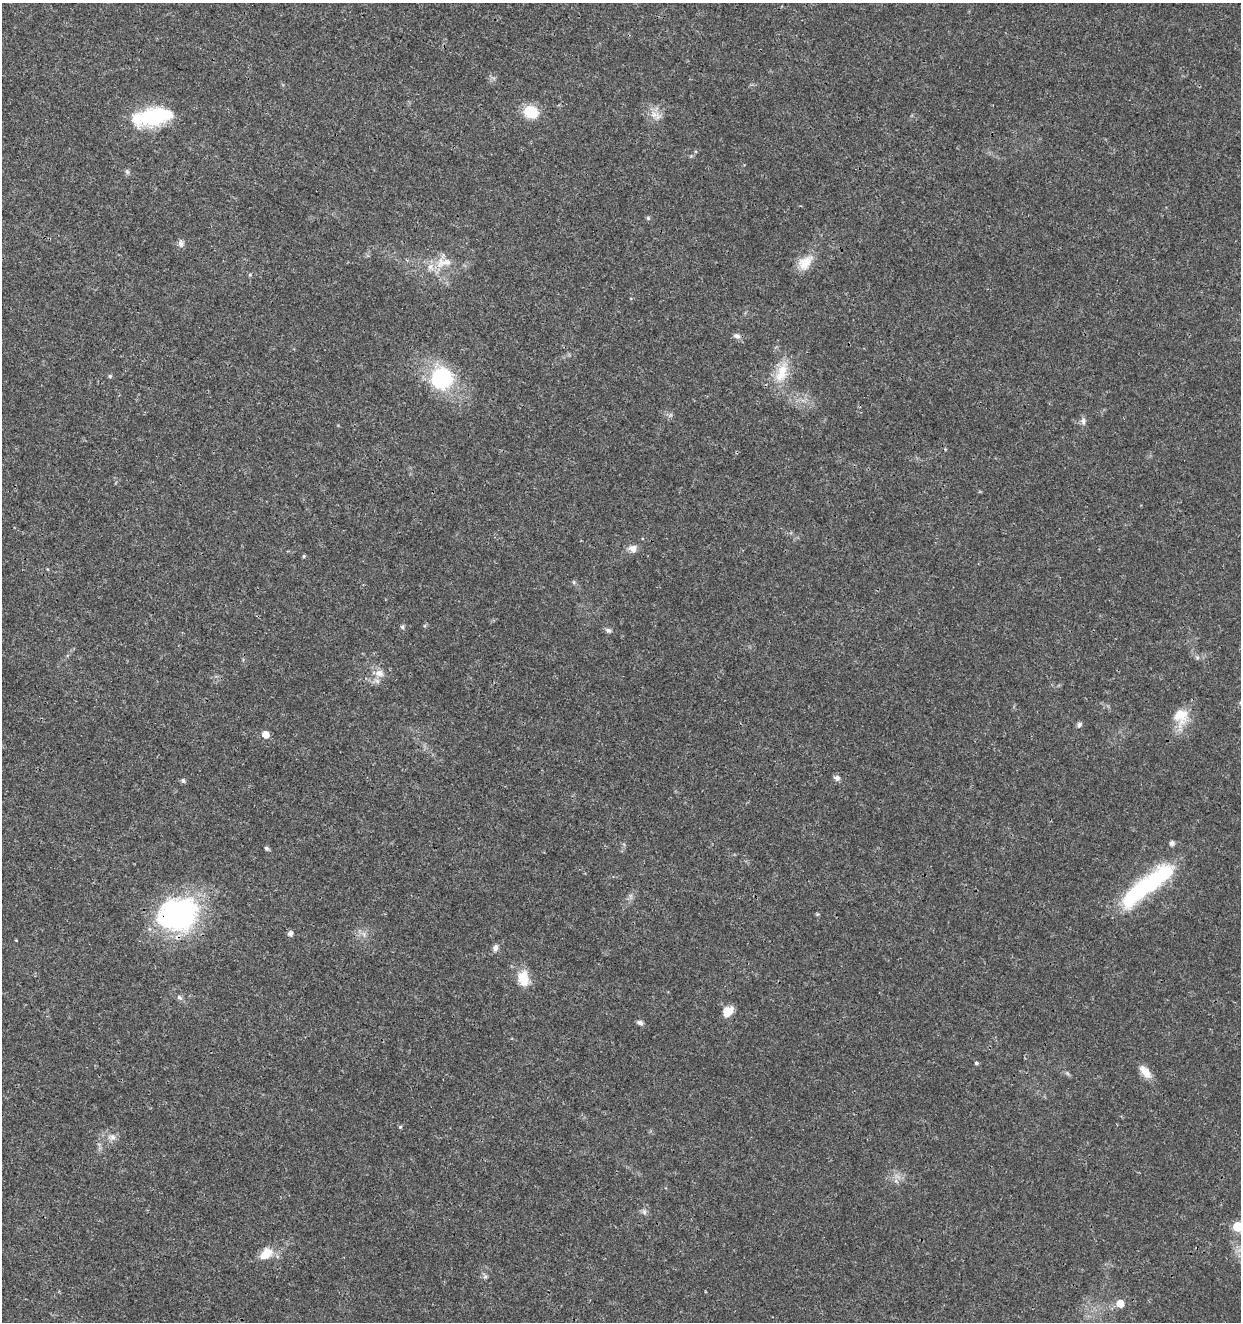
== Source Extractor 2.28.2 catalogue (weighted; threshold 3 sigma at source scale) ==
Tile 11 of 4 x 4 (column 3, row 3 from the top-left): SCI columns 2763-4001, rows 1326-2645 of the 5462 x 5297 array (HDU 1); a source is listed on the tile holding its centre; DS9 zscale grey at full resolution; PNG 1243 x 1324 px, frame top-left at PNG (2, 3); no overlay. Shown black and unused: <1% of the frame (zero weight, under 3 of 4 exposures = <1% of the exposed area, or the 3 px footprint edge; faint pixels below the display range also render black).
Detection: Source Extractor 2.28.2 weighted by HDU 2 'WHT'; one run over the whole footprint, this tile lists its part. Background 0.0178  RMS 0.0021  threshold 0.00932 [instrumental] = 3 sigma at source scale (4.5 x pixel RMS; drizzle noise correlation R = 1.50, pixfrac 1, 0.0396/0.0396 arcsec/px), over >= 5 px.
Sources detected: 48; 1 inside a brighter object's white glare — not listed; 1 inside a brighter listed object's ellipse — not listed separately; the other 46 listed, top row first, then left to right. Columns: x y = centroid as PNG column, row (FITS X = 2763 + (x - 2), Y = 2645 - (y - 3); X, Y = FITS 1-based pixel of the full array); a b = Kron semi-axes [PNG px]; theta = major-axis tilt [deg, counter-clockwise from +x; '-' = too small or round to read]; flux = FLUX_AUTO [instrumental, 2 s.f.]
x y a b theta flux
531 112 12 11 - 6.8
656 115 18 10 -29 2.1
153 116 42 15 10 19
127 172 7 5 -46 0.42
648 218 5 5 - 0.33
181 244 9 7 -80 0.81
444 262 28 12 10 4.5
805 263 23 15 44 3.5
250 275 6 4 0 0.26
737 336 9 7 -18 0.83
781 373 30 15 74 5.5
110 376 5 5 - 0.3
442 379 22 20 12 18
1083 421 11 6 -85 0.75
633 548 12 10 3 1.4
304 556 4 4 - 0.26
402 627 6 5 - 0.42
608 630 8 6 -26 0.57
1197 657 6 4 -19 0.36
379 673 13 10 -19 1.7
1181 716 22 19 85 4.8
1079 724 7 6 - 0.52
265 734 6 5 - 2.4
837 778 8 7 - 0.72
183 781 5 5 - 0.5
1172 843 5 5 - 0.82
267 848 5 4 - 0.5
1149 885 68 18 39 26
177 914 47 37 15 37
290 933 5 5 - 0.87
16 940 4 2 - 0.17
495 947 8 6 76 0.88
523 978 21 14 -78 4.1
180 997 9 6 -39 0.6
728 1011 12 10 54 2.7
640 1023 8 6 -26 0.62
976 1063 5 4 - 0.33
1145 1072 19 9 -50 2.4
1067 1073 6 5 - 0.36
400 1127 4 4 - 0.29
112 1137 11 8 5 1.2
644 1212 8 6 -70 0.58
1238 1226 6 6 - 9.4
266 1254 17 11 38 3.5
485 1277 7 4 1 0.41
1120 1303 6 6 - 3
Overlapping masked pixels (flux is a lower limit): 1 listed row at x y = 177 914
Isophote crosses this tile's border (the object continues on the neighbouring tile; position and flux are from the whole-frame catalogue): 1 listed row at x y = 1238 1226